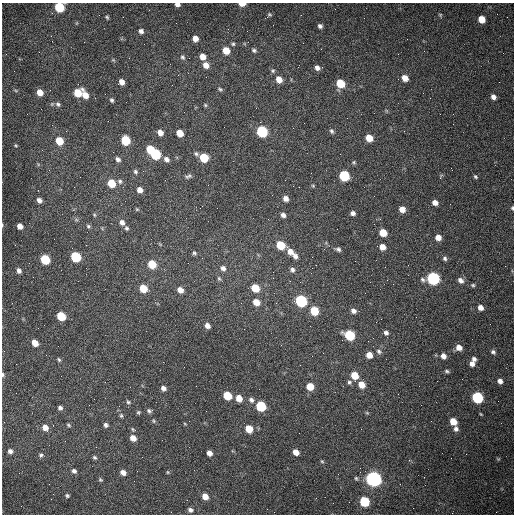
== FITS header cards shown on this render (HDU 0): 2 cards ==
NAXIS1  =                  512 /fastest changing axis
NAXIS2  =                  512 /next to fastest changing axis

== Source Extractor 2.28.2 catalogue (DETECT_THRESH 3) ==
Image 512 x 512 px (HDU 0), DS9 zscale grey, 1 PNG px = 1 image px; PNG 516 x 516 px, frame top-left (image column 1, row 512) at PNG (2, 3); no overlay
Background 1480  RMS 22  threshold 66.3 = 3 sigma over >= 5 px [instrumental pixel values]
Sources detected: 167; all 167 listed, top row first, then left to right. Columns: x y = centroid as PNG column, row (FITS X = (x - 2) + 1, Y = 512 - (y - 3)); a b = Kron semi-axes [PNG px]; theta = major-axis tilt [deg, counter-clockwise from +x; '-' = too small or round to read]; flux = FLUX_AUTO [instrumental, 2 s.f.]
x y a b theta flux
177 4 5 4 - 5400
242 4 6 3 1 13000
59 7 6 6 - 88000
269 15 7 4 47 2600
440 15 5 4 - 1600
107 17 4 4 - 2000
481 19 6 5 - 18000
320 26 5 4 - 4000
141 31 6 5 - 4800
51 36 3 2 - 1500
195 38 5 5 - 11000
233 44 5 5 - 2300
226 50 6 5 - 23000
254 50 6 5 - 3100
182 57 7 5 -64 3300
203 57 6 5 - 14000
113 60 6 4 -34 1800
206 65 6 6 - 11000
317 68 6 5 - 5800
273 71 6 6 - 2600
405 78 7 6 - 13000
279 79 7 6 - 13000
122 82 5 5 - 8900
340 83 7 6 - 41000
220 89 7 4 -25 2300
40 92 6 5 - 14000
78 93 7 6 - 35000
105 94 2 2 - 660
85 95 8 5 -63 15000
493 97 6 5 - 6500
430 98 2 2 - 590
112 100 6 5 - 3000
58 104 7 5 -42 3700
205 105 5 4 - 1800
293 128 2 2 - 680
262 131 7 6 - 150000
332 131 7 5 -69 3200
404 131 2 2 - 700
160 132 5 5 - 10000
180 133 6 5 - 22000
369 138 6 5 - 20000
125 140 6 6 - 66000
59 141 6 5 - 33000
16 145 5 3 - 1500
150 149 6 5 - 46000
155 154 7 6 - 110000
196 154 6 5 - 2900
204 158 6 6 - 50000
118 159 7 5 -42 4600
166 159 7 5 -39 6100
135 172 6 5 - 2900
188 176 9 5 15 3500
344 176 6 6 - 110000
475 177 5 4 - 2300
120 181 7 6 - 3900
111 183 6 6 - 33000
313 186 5 4 - 1500
299 187 2 2 - 1000
140 190 6 5 - 9000
286 198 6 5 - 8300
39 200 5 5 - 5800
435 203 5 5 - 8500
512 208 5 4 - 2100
137 209 5 4 - 1700
402 209 6 5 - 11000
353 213 4 4 - 4800
94 215 5 4 - 1800
283 215 5 5 - 5200
122 222 7 6 - 6500
2 225 5 3 - 1400
20 226 5 5 - 9800
88 226 6 5 - 2500
126 228 5 5 - 2800
383 233 6 5 - 26000
438 238 6 5 - 11000
280 245 7 6 - 43000
382 247 6 5 - 11000
324 249 3 3 - 740
338 249 7 5 -18 3900
290 251 8 6 -41 12000
194 253 6 4 -17 2700
295 256 6 5 - 6400
76 257 6 6 - 98000
445 258 6 5 - 3300
45 259 6 5 - 86000
152 264 6 5 - 37000
223 268 7 6 - 5400
312 268 2 2 - 720
292 270 7 6 - 4900
19 271 6 5 - 5500
219 278 6 5 - 2300
273 278 2 2 - 810
433 278 7 6 - 280000
460 280 8 6 -42 6700
473 285 5 5 - 2300
143 288 6 5 - 32000
255 288 6 5 - 41000
180 290 6 5 - 11000
301 301 6 6 - 200000
256 302 7 6 - 16000
276 303 3 3 - 1500
480 308 6 5 - 8500
314 311 6 5 - 50000
353 311 6 5 - 6400
61 316 6 5 - 54000
381 319 2 2 - 810
207 326 5 5 - 7700
386 333 6 5 - 4600
349 335 7 6 - 110000
35 343 6 5 - 17000
459 348 6 6 - 11000
379 351 8 6 -33 4100
493 352 7 6 - 3600
369 355 6 5 - 15000
443 356 6 5 - 7800
474 359 5 5 - 4600
59 360 5 4 - 2100
472 364 6 5 - 7500
447 371 6 4 -12 2600
3 375 6 4 -77 2500
354 375 6 6 - 27000
500 381 6 5 - 6800
349 382 6 5 - 3000
361 385 6 5 - 17000
310 386 6 6 - 22000
163 388 5 4 - 6200
227 395 6 5 - 49000
477 397 6 6 - 170000
239 398 6 5 - 17000
251 400 7 6 - 4900
128 402 6 5 - 2400
261 406 6 6 - 99000
60 408 5 5 - 3900
149 411 6 5 - 3300
138 412 5 4 - 2100
367 413 6 4 -19 1500
121 416 7 4 -64 2700
154 421 6 4 -73 2000
189 421 2 2 - 670
453 421 6 5 - 21000
185 424 5 3 - 1300
68 425 6 4 -29 2300
106 425 6 5 - 4100
45 427 7 6 - 12000
133 429 6 4 -66 1900
249 429 6 5 - 28000
456 429 6 6 - 5200
133 438 6 5 - 13000
10 451 6 6 - 5500
296 452 5 4 - 13000
209 453 5 4 - 8100
41 455 6 6 - 3500
94 457 5 4 - 2800
498 459 5 5 - 1500
322 461 5 4 - 1600
74 471 6 5 - 4500
123 472 6 5 - 8400
168 472 6 4 -89 1500
356 478 5 3 - 1900
373 479 7 6 - 710000
100 480 6 5 - 2100
400 484 2 2 - 710
67 495 4 4 - 2500
205 496 6 5 - 14000
316 498 3 2 - 3800
364 502 6 6 - 91000
190 510 6 5 - 4700
At the frame edge (FLAGS 8, measured only in part): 6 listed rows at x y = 177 4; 242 4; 59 7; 512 208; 2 225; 3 375